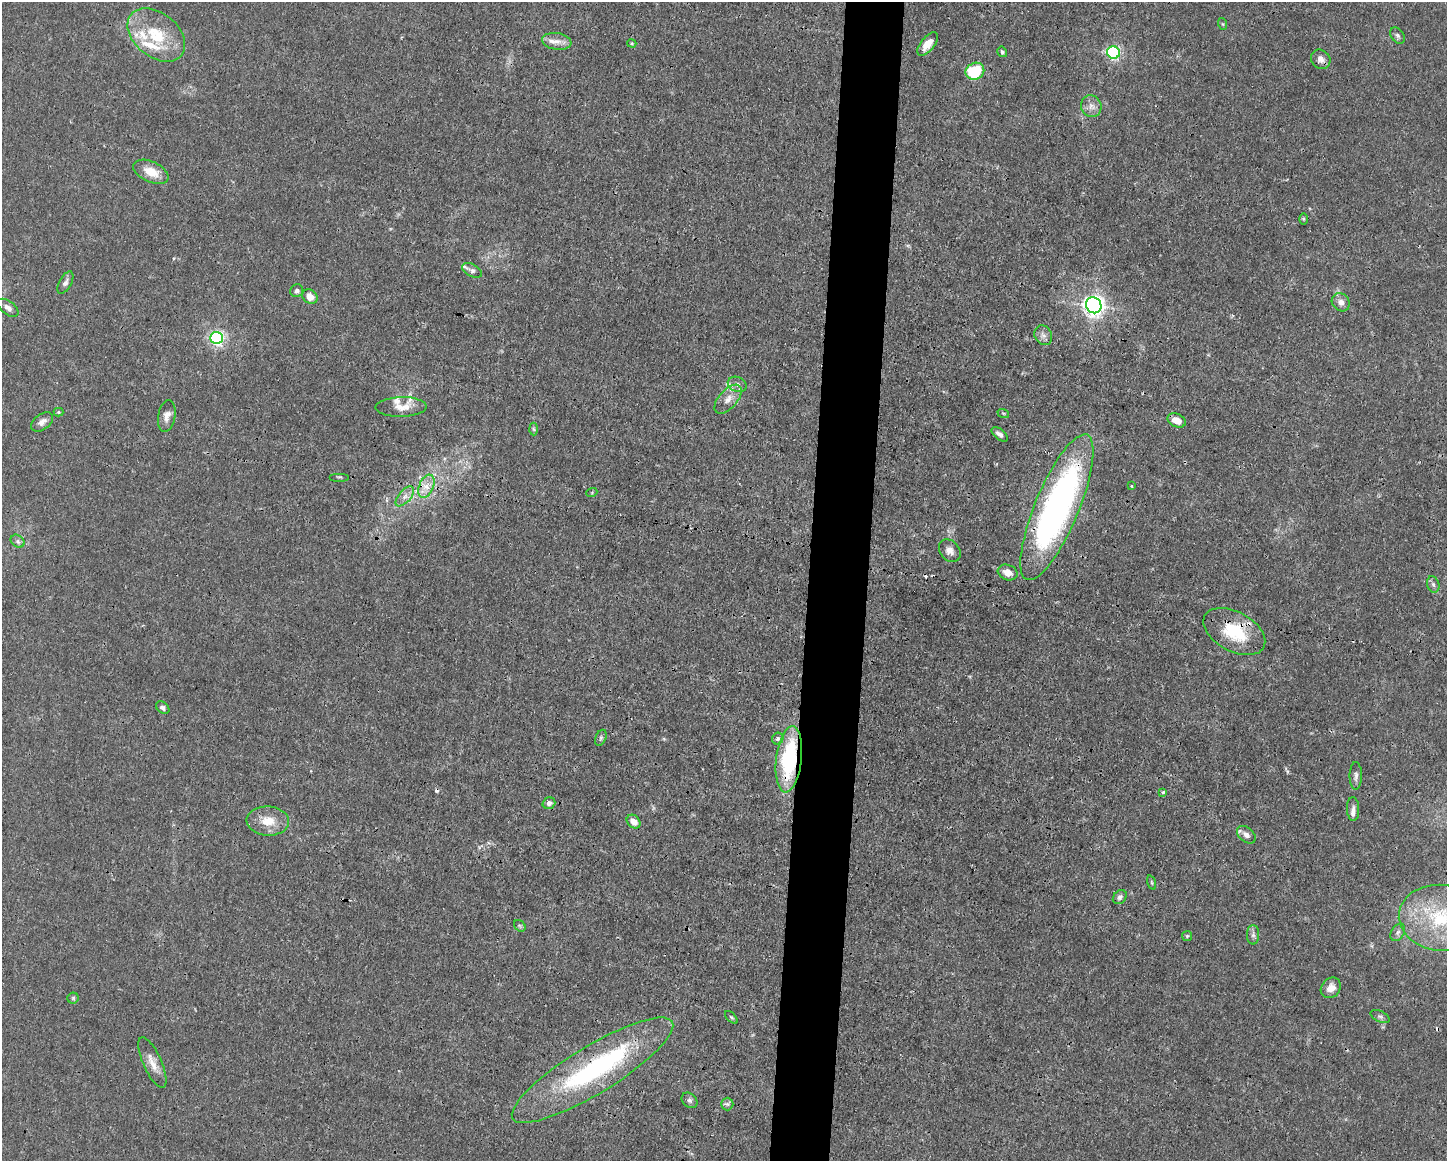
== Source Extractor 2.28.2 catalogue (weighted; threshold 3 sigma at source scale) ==
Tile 5 of 3 x 4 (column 2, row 2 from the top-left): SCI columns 1556-3000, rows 2321-3479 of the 4667 x 4639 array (HDU 1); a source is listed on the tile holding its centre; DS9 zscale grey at full resolution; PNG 1449 x 1163 px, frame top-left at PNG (2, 2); each listed source drawn as its Kron ellipse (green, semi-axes under 4 px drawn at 4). Shown black and unused: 4% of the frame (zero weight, under 3 of 4 exposures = <1% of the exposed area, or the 3 px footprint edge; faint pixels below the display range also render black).
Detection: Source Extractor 2.28.2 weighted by HDU 2 'WHT'; one run over the whole footprint, this tile lists its part. Background 0.0157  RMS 0.0024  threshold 0.0109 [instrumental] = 3 sigma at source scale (4.5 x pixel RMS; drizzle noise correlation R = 1.50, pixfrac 1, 0.05/0.05 arcsec/px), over >= 5 px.
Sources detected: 82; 2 inside a brighter object's white glare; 4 cosmic-ray / hot-pixel residue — neither listed nor drawn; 7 inside a brighter listed object's ellipse — not listed separately; the other 69 listed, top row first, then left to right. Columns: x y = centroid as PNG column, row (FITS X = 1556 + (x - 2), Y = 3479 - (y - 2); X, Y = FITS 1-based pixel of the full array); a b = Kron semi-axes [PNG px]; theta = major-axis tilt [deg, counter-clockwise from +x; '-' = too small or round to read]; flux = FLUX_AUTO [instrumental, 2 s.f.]
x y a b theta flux
1223 24 6 4 -70 0.3
156 35 32 22 -39 11
1397 36 9 6 -57 0.7
557 41 15 8 -9 1.9
632 43 5 3 - 0.29
928 44 14 7 50 2.6
1002 52 5 4 - 0.44
1113 52 6 6 - 49
1321 59 10 9 - 1.3
975 71 9 8 - 11
1091 106 11 10 - 1.7
151 172 19 10 -25 4.3
1304 219 6 4 -90 0.31
472 270 11 6 -28 0.74
65 283 12 6 61 1
297 291 6 6 - 0.76
310 297 8 6 -39 2.5
1341 302 10 8 -45 1.6
1094 305 8 7 - 160
8 308 12 6 -37 1.3
1043 335 10 8 -61 1.2
217 338 6 6 - 66
737 384 9 7 -24 1.2
728 399 17 9 48 2.5
401 407 25 10 2 3
58 412 5 4 - 0.26
1003 413 6 3 -18 0.29
167 416 16 8 80 1.7
1177 420 9 6 -24 2.5
42 422 12 7 38 1.4
534 429 6 4 -87 0.4
1000 434 9 5 -40 1.1
339 477 10 2 0 0.24
426 486 12 7 67 2.3
1132 486 3 2 - 0.18
592 492 5 3 - 0.25
405 496 12 6 48 1.4
1057 507 78 22 67 100
18 541 7 6 - 0.73
950 551 12 9 -49 1.6
1008 572 10 7 -19 2.1
1433 584 8 6 -72 0.74
1234 631 33 20 -29 12
163 708 7 5 -40 0.66
601 738 8 5 69 0.47
778 739 6 5 - 0.73
789 759 33 13 83 24
1356 776 14 6 90 0.97
1163 792 4 3 - 0.5
549 803 6 5 - 0.88
1353 809 12 6 -88 1.1
268 821 21 14 -3 4.5
634 822 8 6 -43 2.1
1246 835 11 7 -40 1.4
1152 883 7 3 -71 0.28
1120 897 8 6 47 0.68
1440 918 41 33 -6 21
520 926 6 5 - 0.45
1398 932 9 6 59 0.86
1253 935 10 6 -89 0.85
1187 936 5 5 - 0.33
1331 988 11 9 47 2.2
73 998 6 5 - 0.41
731 1017 8 4 -44 0.37
1380 1017 10 5 -26 0.67
152 1062 27 9 -66 2.9
593 1070 93 23 31 45
689 1100 9 6 -42 0.73
727 1104 6 6 - 0.57
Overlapping masked pixels (flux is a lower limit): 5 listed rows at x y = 426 486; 1057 507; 1234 631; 789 759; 593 1070
Isophote crosses this tile's border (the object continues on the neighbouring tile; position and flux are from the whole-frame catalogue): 1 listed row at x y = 1440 918